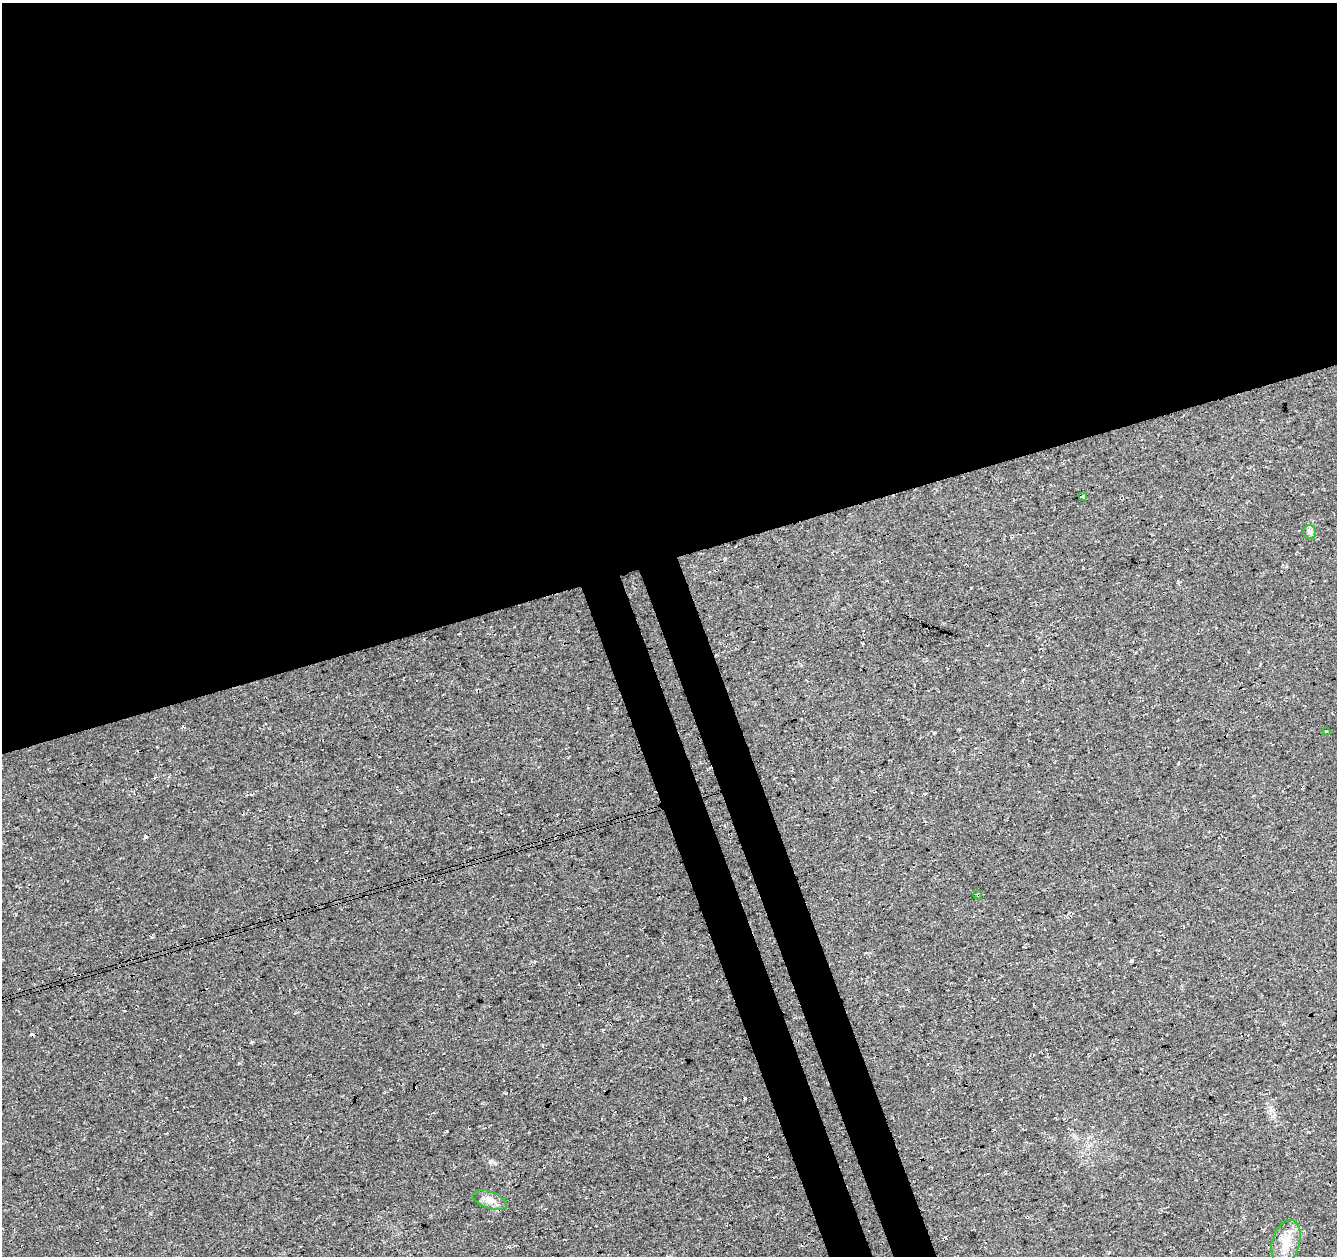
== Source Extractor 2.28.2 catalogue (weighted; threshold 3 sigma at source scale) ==
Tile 2 of 4 x 4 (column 2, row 1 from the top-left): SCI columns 1389-2723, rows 3848-5101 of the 5449 x 5237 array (HDU 1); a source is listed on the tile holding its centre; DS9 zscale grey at full resolution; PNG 1339 x 1258 px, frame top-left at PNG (2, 3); each listed source drawn as its Kron ellipse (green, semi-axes under 4 px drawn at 4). Shown black and unused: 48% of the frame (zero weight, under 3 of 4 exposures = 5% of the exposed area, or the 3 px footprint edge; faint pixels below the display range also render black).
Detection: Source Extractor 2.28.2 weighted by HDU 2 'WHT'; one run over the whole footprint, this tile lists its part. Background 0.0307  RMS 0.0081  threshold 0.0362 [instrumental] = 3 sigma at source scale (4.5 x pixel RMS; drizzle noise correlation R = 1.50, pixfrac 1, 0.0396/0.0396 arcsec/px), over >= 5 px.
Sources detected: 6; all 6 listed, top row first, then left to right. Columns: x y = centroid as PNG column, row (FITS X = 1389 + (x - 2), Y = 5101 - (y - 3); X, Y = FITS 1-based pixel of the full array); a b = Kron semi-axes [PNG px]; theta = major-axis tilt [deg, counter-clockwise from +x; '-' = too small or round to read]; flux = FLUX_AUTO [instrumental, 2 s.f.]
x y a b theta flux
1082 496 4 3 - 3.7
1309 532 7 6 - 2.2
1326 731 3 2 - 0.68
978 895 4 3 - 0.97
490 1200 18 8 -19 6.5
1286 1243 23 13 74 15
Overlapping masked pixels (flux is a lower limit): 1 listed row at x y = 978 895